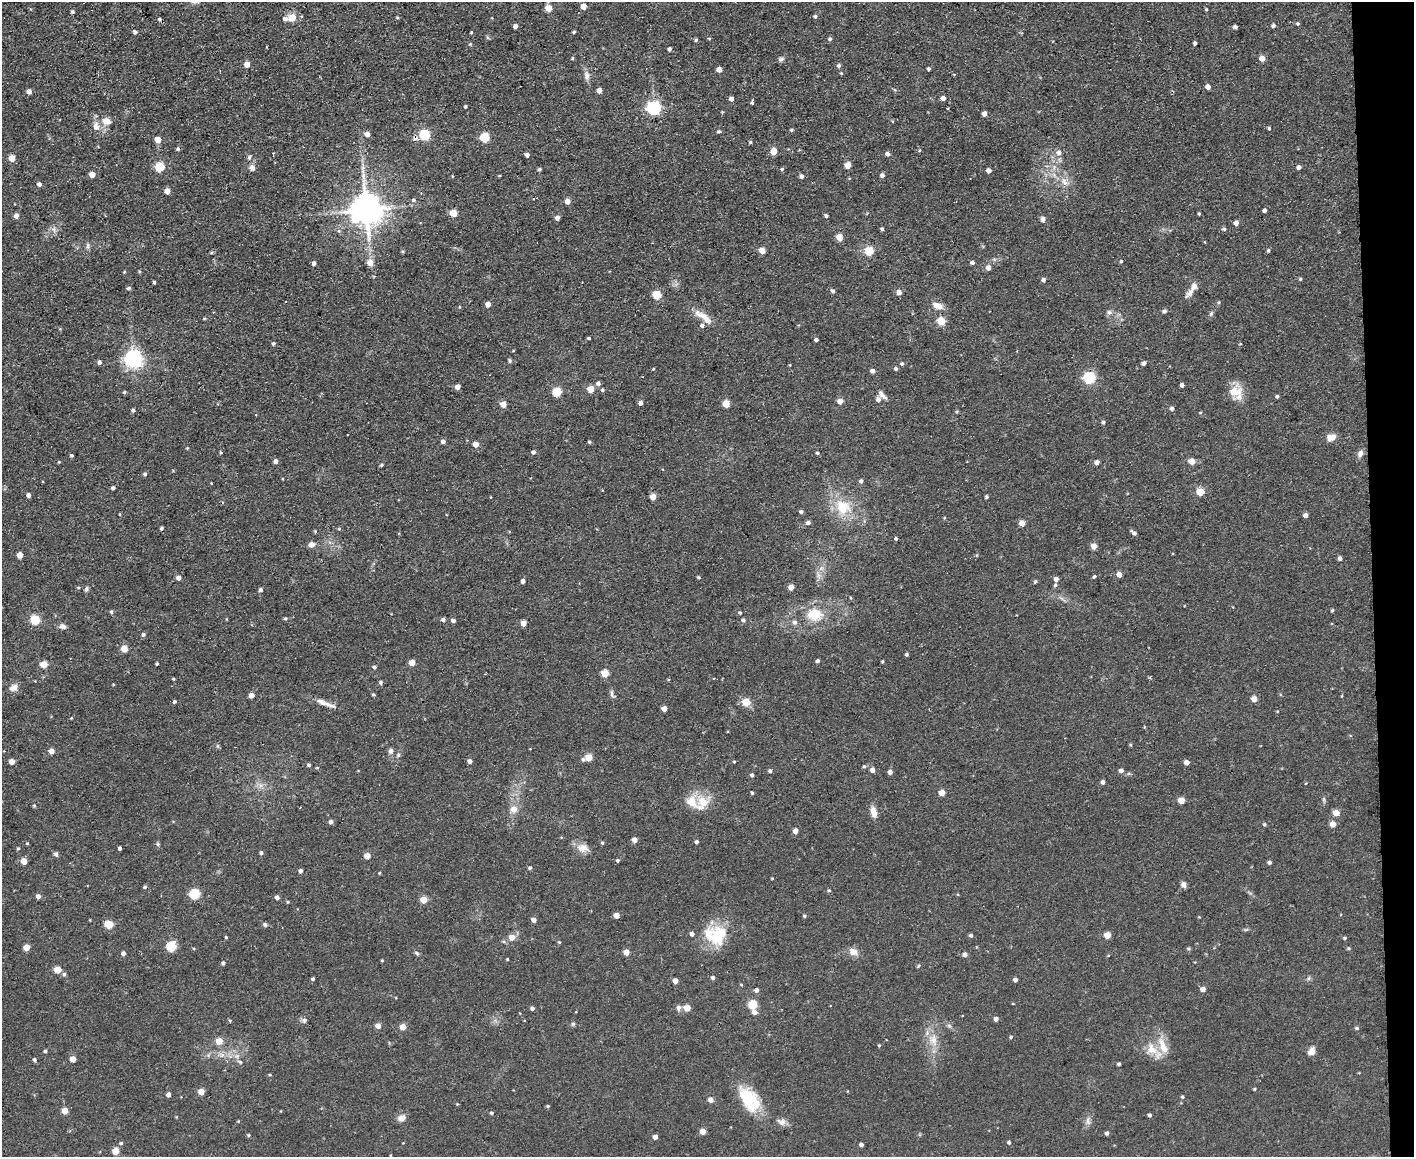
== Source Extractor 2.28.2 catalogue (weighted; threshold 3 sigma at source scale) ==
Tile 9 of 3 x 4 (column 3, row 3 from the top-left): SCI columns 2951-4362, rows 1156-2310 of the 4597 x 4621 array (HDU 1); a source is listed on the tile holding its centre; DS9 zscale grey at full resolution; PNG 1416 x 1159 px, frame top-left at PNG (2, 2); no overlay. Shown black and unused: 3% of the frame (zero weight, under 2 of 3 exposures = <1% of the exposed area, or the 3 px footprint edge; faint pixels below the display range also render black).
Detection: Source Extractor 2.28.2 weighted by HDU 2 'WHT'; one run over the whole footprint, this tile lists its part. Background 0.0586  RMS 0.0087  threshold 0.0389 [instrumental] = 3 sigma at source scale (4.5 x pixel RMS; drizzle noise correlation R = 1.50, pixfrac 1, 0.05/0.05 arcsec/px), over >= 5 px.
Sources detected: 401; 1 cosmic-ray / hot-pixel residue — not listed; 7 inside a brighter listed object's ellipse — not listed separately; the other 393 listed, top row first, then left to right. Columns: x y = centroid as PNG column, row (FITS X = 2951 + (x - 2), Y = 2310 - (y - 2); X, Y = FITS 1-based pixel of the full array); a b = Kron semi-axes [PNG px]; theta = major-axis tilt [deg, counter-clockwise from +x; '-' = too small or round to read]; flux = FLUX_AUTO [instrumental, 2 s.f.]
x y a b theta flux
583 6 4 4 - 8
548 8 5 5 - 16
1206 9 4 3 - 0.9
72 12 4 4 - 1.8
815 16 5 4 - 1.7
292 17 5 5 - 24
397 18 4 3 - 0.98
160 19 5 4 - 1.6
285 19 5 5 - 3.1
1298 24 5 5 - 1.4
1273 25 5 5 - 2.1
515 26 4 4 - 3.5
1235 27 4 4 - 3.2
135 32 5 4 - 2
471 32 3 3 - 0.82
574 32 4 3 - 1.2
709 39 5 3 - 0.74
830 39 5 4 - 1.8
696 40 4 4 - 1.6
1195 43 4 3 - 2.2
470 44 4 4 - 0.82
669 49 4 4 - 2.4
572 58 4 4 - 0.96
1262 58 5 4 - 9.3
781 59 7 6 - 2.5
247 64 5 4 - 8.7
839 66 5 5 - 2.2
719 69 4 4 - 7.5
929 69 4 4 - 2.1
841 73 4 4 - 0.94
587 76 13 7 -86 4.8
1208 87 4 4 - 5
599 90 4 4 - 5.4
29 92 5 5 - 4.3
943 98 5 5 - 4.2
731 99 4 4 - 4.5
752 102 4 3 - 3.7
465 106 3 3 - 1.3
654 108 6 6 - 190
722 112 4 4 - 0.85
984 114 4 4 - 5.1
106 121 13 11 -16 8.2
96 126 11 8 -78 6.2
1269 128 4 3 - 1.2
791 130 4 3 - 1.3
719 131 6 4 0 1.2
367 134 5 5 - 5
425 135 5 5 - 65
415 138 8 7 - 3.4
485 138 5 5 - 49
158 140 5 4 - 11
750 142 4 4 - 1.2
178 149 4 3 - 2.3
919 150 5 3 - 0.99
774 151 5 5 - 17
1059 152 7 6 - 4.3
887 154 5 4 - 3.3
527 155 4 4 - 3.9
249 157 6 5 - 1.7
12 158 5 5 - 13
848 165 5 4 - 13
160 167 5 5 - 44
1299 167 5 4 - 3.3
252 168 9 8 - 4.1
539 169 4 4 - 1.6
782 169 5 4 - 1.3
989 170 4 4 - 4.2
92 174 4 4 - 8.8
882 175 4 4 - 3.4
1054 175 8 5 -46 3.2
452 176 4 2 - 0.61
499 176 4 3 - 0.81
802 176 5 4 - 3.2
1064 181 12 7 -61 5.9
39 184 5 4 - 3
167 191 5 4 - 7.2
534 199 4 4 - 1.5
413 200 6 5 - 2.2
568 201 5 5 - 6.3
366 209 11 10 - 1700
1264 210 4 4 - 2.5
453 213 5 5 - 21
867 213 5 4 - 0.8
1199 214 3 3 - 1.1
16 216 6 5 - 3.7
826 216 4 3 - 1.8
557 218 4 4 - 4.4
1043 219 5 5 - 4.5
1236 223 5 5 - 4.6
54 229 10 6 -49 3.4
882 229 4 3 - 1.5
1224 229 6 5 - 1.8
839 237 5 4 - 15
1205 242 5 3 - 0.69
88 246 9 5 -90 2.2
762 250 5 4 - 11
1268 250 5 4 - 1.4
403 251 5 4 - 1
869 251 5 5 - 36
994 259 6 4 -18 1.5
1121 261 4 4 - 1.1
370 262 6 6 - 8
972 262 4 4 - 2.7
314 263 5 4 - 2.6
988 268 5 5 - 5
1300 279 4 4 - 1.3
1043 280 4 4 - 2.7
154 282 3 3 - 1.3
128 288 5 4 - 1.7
833 291 5 4 - 2
899 292 5 5 - 5.4
1190 292 18 8 50 5.7
657 295 5 5 - 37
1219 302 5 3 - 0.92
488 304 4 4 - 6.7
937 306 12 7 -21 8.1
1164 311 5 4 - 2.7
213 312 3 3 - 0.59
1109 312 8 7 - 2.7
1211 314 7 5 73 1.8
703 316 28 8 -28 11
204 318 4 4 - 0.86
941 321 5 5 - 30
702 325 6 5 - 2.5
589 338 3 3 - 1.5
816 340 4 3 - 2.7
273 344 4 4 - 1.6
1240 344 4 3 - 0.8
513 351 4 2 - 0.68
134 359 7 6 - 400
510 361 6 4 -90 1.4
99 362 5 4 - 2.7
1144 363 4 4 - 2.8
902 364 5 4 - 1.5
790 365 3 3 - 0.68
653 369 3 2 - 0.71
896 369 4 4 - 1.8
873 371 4 4 - 4
1089 378 6 5 - 100
598 383 5 5 - 3.1
1182 385 4 4 - 3
458 387 4 4 - 5.7
591 389 5 5 - 17
602 390 4 4 - 1.5
124 392 5 4 - 1.1
557 392 5 5 - 39
1236 392 19 16 -72 16
882 395 15 6 -50 4
1277 396 4 4 - 1.4
878 400 5 5 - 4.1
840 401 4 4 - 8.7
640 403 4 4 - 4.1
503 404 5 4 - 10
726 404 5 5 - 16
1172 408 4 4 - 3
133 410 4 4 - 1.8
1200 413 5 3 - 0.71
1103 422 5 4 - 1.7
1331 437 11 8 18 7.9
443 441 5 4 - 2.8
589 442 3 3 - 1.4
476 444 5 5 - 8.5
187 448 4 4 - 0.78
533 452 4 4 - 2.5
221 453 5 3 - 0.96
817 453 4 4 - 1.3
1360 454 10 7 65 4.2
72 455 3 3 - 1.3
276 461 4 4 - 3.5
1192 461 5 5 - 10
59 462 3 3 - 0.77
1097 462 5 4 - 4.2
381 465 5 3 - 1.2
145 474 5 5 - 1.7
861 481 5 4 - 2.4
113 488 4 3 - 2.2
1200 492 5 5 - 24
28 495 4 4 - 3.5
653 497 4 4 - 12
986 497 4 3 - 1.4
843 507 26 22 -49 31
801 512 4 4 - 1.9
1305 515 4 4 - 4.4
944 518 4 3 - 0.87
808 523 5 4 - 3
1022 523 4 4 - 11
161 528 4 4 - 1.4
339 529 5 4 - 0.99
1134 533 7 4 -37 2.9
896 538 3 3 - 1.6
312 544 7 6 - 5.1
1094 546 4 4 - 9.9
20 555 5 4 - 9.7
977 555 5 3 - 0.91
1340 558 4 4 - 3.1
1119 574 4 4 - 7.2
818 575 11 7 -71 4.5
699 577 5 4 - 1.1
1094 577 5 4 - 1.3
178 578 5 4 - 4.6
1056 579 4 4 - 3.9
523 581 4 4 - 3.5
1035 581 5 4 - 1.5
1055 585 5 5 - 1.6
791 587 4 4 - 9.3
86 589 7 4 75 1.9
260 590 4 4 - 2.4
851 598 5 3 - 0.74
1332 610 4 3 - 1
111 611 5 5 - 1.6
740 613 5 4 - 1.4
815 615 21 17 -6 24
285 618 5 4 - 1.3
35 620 5 5 - 44
443 620 4 4 - 2.7
743 620 5 5 - 2.1
453 621 5 4 - 2.8
794 622 6 6 - 3.1
524 623 5 4 - 9.1
62 626 9 6 -12 3.5
143 634 5 5 - 1.8
124 649 5 5 - 14
907 654 4 3 - 1.7
817 661 4 4 - 2.2
882 661 4 3 - 0.98
412 663 4 4 - 11
44 664 5 5 - 16
157 664 3 3 - 0.97
374 667 5 5 - 1.6
605 673 5 5 - 22
173 679 4 3 - 0.9
381 682 6 4 75 1.3
113 685 4 3 - 0.77
14 687 12 9 33 5.5
612 694 13 5 -65 2.5
251 695 4 4 - 6.8
373 695 3 3 - 1.3
1254 699 5 4 - 9.2
174 702 4 4 - 1.7
323 702 24 7 -23 7.9
746 702 5 5 - 24
664 708 4 4 - 8
71 718 3 3 - 0.67
1130 744 5 4 - 0.96
217 746 6 4 -90 1.3
530 749 3 2 - 0.57
51 751 4 4 - 7.2
391 751 8 6 60 2.7
589 757 5 5 - 19
583 759 6 5 - 1.8
470 761 4 4 - 3.7
12 762 4 4 - 7.2
734 762 3 3 - 0.89
1187 762 4 4 - 6
309 765 4 4 - 1.6
864 766 5 5 - 1.3
317 768 5 3 - 0.79
872 770 5 5 - 5
1121 770 5 4 - 3.4
770 771 4 4 - 2
890 772 4 4 - 3.5
1129 774 6 4 -18 1.3
752 775 4 4 - 2.1
1103 782 4 4 - 2.7
1306 783 4 2 - 0.61
260 785 11 6 -21 4.2
942 792 4 4 - 12
752 793 4 3 - 1
1181 800 5 4 - 13
1324 800 10 4 -85 1.6
702 803 25 19 58 19
34 805 5 4 - 1.1
514 809 8 7 - 7.9
873 812 14 7 -78 7.3
1336 813 5 5 - 11
331 822 4 4 - 3.4
1264 824 5 4 - 1.3
1333 824 5 5 - 9
795 831 4 4 - 6.4
634 840 4 4 - 6.3
696 842 4 4 - 2
27 843 4 4 - 0.92
602 843 5 4 - 1.2
158 844 6 5 - 1.3
18 848 4 4 - 1.1
120 848 4 3 - 2
583 848 16 11 -11 8.6
261 853 4 4 - 1.8
56 854 6 5 - 2.1
367 856 5 4 - 12
618 860 4 4 - 1.5
24 861 5 4 - 13
1269 862 4 4 - 2.2
530 868 4 4 - 1.8
300 871 4 4 - 2.5
379 873 4 3 - 0.78
772 878 5 3 - 0.69
1183 885 7 6 - 3.3
145 887 4 4 - 1.6
829 890 5 4 - 1.3
195 894 5 5 - 65
38 896 5 4 - 3.5
277 897 4 4 - 3.4
424 900 5 5 - 18
288 902 4 3 - 0.92
616 915 4 4 - 9.2
804 916 4 3 - 1.3
534 920 4 4 - 5.3
109 924 5 5 - 30
265 924 6 5 - 2.2
1246 930 8 4 0 1.4
692 934 5 4 - 3.2
717 934 27 21 -84 32
971 935 4 4 - 1.8
1107 935 5 4 - 14
226 937 3 3 - 1
512 937 5 5 - 9.6
1345 938 5 4 - 1.1
559 942 5 4 - 0.93
171 946 5 5 - 62
26 947 5 4 - 12
1349 948 5 4 - 1.2
194 949 5 3 - 0.82
1188 949 6 4 -1 1.1
626 952 4 4 - 9.9
853 952 12 9 -26 6.6
123 953 4 4 - 3.2
417 953 7 4 -44 1.6
965 954 5 4 - 4.2
1108 956 5 3 - 0.67
507 959 3 3 - 0.86
382 960 3 3 - 0.76
223 963 4 4 - 1.9
918 966 6 4 38 1
58 970 5 5 - 22
64 974 5 5 - 1.7
713 978 4 4 - 2.2
1308 978 7 4 46 1.7
313 979 3 3 - 1.8
1015 980 4 4 - 3.5
675 981 4 4 - 6.3
741 985 4 4 - 0.85
1203 989 5 4 - 5.4
756 990 5 5 - 2.9
1013 1004 4 3 - 0.62
753 1005 5 5 - 44
532 1008 4 4 - 2.4
679 1008 9 6 -89 3.1
687 1008 5 4 - 15
755 1012 5 5 - 4.6
996 1019 4 4 - 4
304 1020 8 6 26 2.3
230 1021 4 4 - 0.97
573 1024 5 5 - 1.5
378 1026 5 4 - 6.8
949 1026 8 6 -66 2.2
403 1027 4 4 - 12
1357 1028 5 4 - 1.4
1011 1037 4 4 - 1.1
933 1040 19 12 -64 13
219 1041 5 5 - 12
879 1045 4 3 - 0.94
1151 1049 20 15 -40 15
45 1051 4 3 - 1.4
1311 1051 11 7 59 5.3
237 1056 8 7 - 4
73 1059 4 4 - 10
34 1060 4 4 - 2
1119 1064 3 3 - 1.6
270 1075 4 3 - 0.92
1254 1089 4 3 - 0.99
201 1092 4 4 - 14
168 1095 4 4 - 4
1182 1097 4 4 - 1.3
748 1099 34 19 -62 37
711 1100 4 4 - 8
457 1104 4 4 - 0.7
548 1106 4 3 - 1.1
65 1111 5 4 - 14
491 1113 4 4 - 1.5
1149 1115 4 3 - 2.1
402 1118 12 9 20 4.9
238 1121 4 3 - 0.72
1088 1121 13 8 78 4.2
781 1122 14 8 -20 4.7
703 1131 4 4 - 11
1107 1133 4 4 - 2.3
248 1135 4 4 - 1.2
655 1137 4 4 - 4.9
1009 1142 5 4 - 1.6
121 1143 5 5 - 1.4
861 1145 4 4 - 3.1
116 1151 5 5 - 17
Overlapping masked pixels (flux is a lower limit): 1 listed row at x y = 415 138